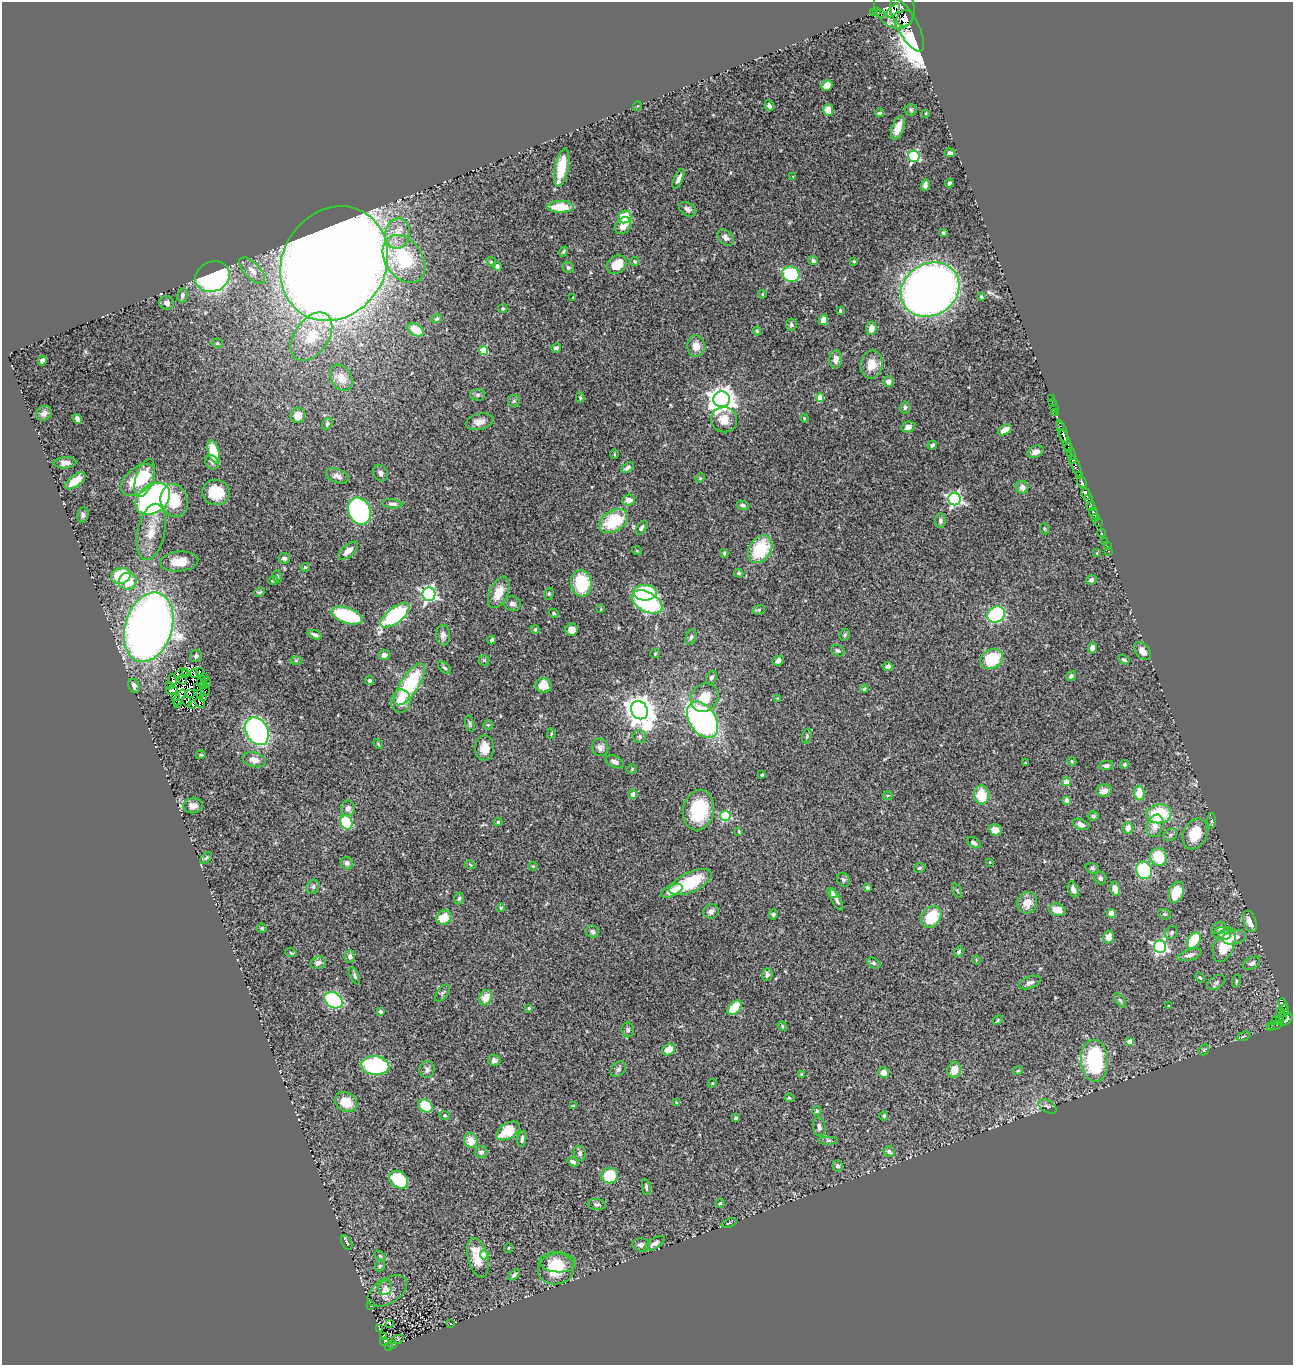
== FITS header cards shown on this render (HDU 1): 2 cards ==
NAXIS1  =                 1291
NAXIS2  =                 1363

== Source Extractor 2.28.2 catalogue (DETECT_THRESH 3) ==
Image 1291 x 1363 px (HDU 1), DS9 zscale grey, 1 PNG px = 1 image px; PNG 1295 x 1367 px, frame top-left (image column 1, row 1363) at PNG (2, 2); each listed source drawn as its Kron ellipse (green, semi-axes under 4 px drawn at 4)
Background 0.542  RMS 0.029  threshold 0.0865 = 3 sigma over >= 5 px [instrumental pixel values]
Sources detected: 402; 6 with non-positive FLUX_AUTO (blend fragments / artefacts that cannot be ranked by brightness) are neither listed nor drawn; the other 396 listed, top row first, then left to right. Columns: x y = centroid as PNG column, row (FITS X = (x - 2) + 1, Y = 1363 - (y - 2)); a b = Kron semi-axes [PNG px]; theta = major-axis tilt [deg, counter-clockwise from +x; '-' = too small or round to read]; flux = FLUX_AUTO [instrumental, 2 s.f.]
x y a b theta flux
894 6 23 19 -57 3100
876 11 3 2 - 14
893 11 9 2 42 440
873 12 2 2 - 4.8
881 14 2 2 - 84
905 18 9 7 40 830
907 25 29 10 -62 990
827 85 5 5 - 29
637 106 5 3 - 1.4
769 106 5 4 - 6
828 110 6 5 - 17
911 110 6 5 - 3.3
879 113 4 3 - 3.3
926 113 3 2 - 1.4
898 128 12 6 69 25
950 153 5 4 - 4.5
914 156 6 5 - 280
562 168 19 7 78 45
793 177 4 3 - 1.3
679 179 10 4 65 8.4
949 183 4 3 - 4.2
925 185 6 4 87 6.1
560 207 13 6 0 42
688 209 9 6 -34 7.3
625 217 6 6 - 58
623 226 9 7 48 17
397 233 15 12 79 30
943 233 4 4 - 3.2
726 237 9 6 -48 7.7
563 251 5 3 - 2.6
404 259 26 18 -56 130
813 261 5 4 - 4.8
854 261 3 3 - 2.7
491 262 5 4 - 2.4
635 262 4 4 - 2.7
334 264 59 51 57 6600
617 265 11 8 36 48
497 266 4 4 - 5.5
568 267 6 5 - 3.4
252 271 16 8 -46 20
791 274 9 7 -23 140
212 277 18 15 20 420
930 290 30 25 31 1800
762 294 4 3 - 1.7
182 296 7 5 81 7.4
981 297 3 3 - 2.4
573 298 3 2 - 1.4
166 303 7 6 - 8
503 309 4 4 - 2.9
840 311 4 3 - 2.8
437 319 5 4 - 3
823 320 5 4 - 15
791 325 6 5 - 3.8
871 328 6 5 - 18
416 330 9 5 -31 31
757 331 4 4 - 3.1
311 337 27 17 55 58
217 343 5 4 - 3.5
696 346 11 9 -85 19
556 348 5 4 - 5.6
484 350 4 4 - 53
836 359 9 6 88 13
42 361 5 4 - 7.1
872 365 14 11 80 31
341 378 14 10 -60 20
888 381 5 5 - 12
478 395 7 6 - 4.2
820 397 4 4 - 34
580 398 5 4 - 2.6
722 399 8 8 - 2200
1051 399 2 2 - 1.7
514 401 6 6 - 3.7
1052 402 3 2 - 5.9
905 407 6 5 - 4.8
1054 408 2 2 - 2.1
1055 412 2 2 - 8.6
44 413 8 7 - 9.8
298 415 8 7 - 17
804 418 4 3 - 1.6
77 419 5 3 - 6.5
724 420 13 12 - 26
479 422 14 8 14 15
327 424 6 4 57 4.1
1060 426 3 2 - 19
908 427 7 5 14 12
1005 430 8 4 29 20
1062 431 12 4 -69 300
1066 441 13 4 -68 560
932 445 5 4 - 5.2
1068 447 3 3 - 85
214 452 12 5 -74 69
1035 452 8 5 23 8.9
614 454 5 3 - 1.7
1071 454 6 3 -70 37
1072 460 4 3 - 62
212 462 8 6 -47 5.3
65 463 11 5 4 11
1076 466 11 3 -68 66
627 468 7 4 36 7.9
380 473 9 6 -58 7.3
1079 475 4 3 - 70
337 476 12 7 -21 10
145 478 19 9 72 44
700 478 5 4 - 2.2
138 480 20 12 42 74
75 481 12 5 37 30
1082 482 6 3 -60 140
1022 487 6 6 - 11
216 492 14 12 -6 47
1086 494 6 4 -75 430
153 499 19 14 37 840
954 499 6 6 - 410
1088 499 3 3 - 55
629 500 6 5 - 14
174 501 16 13 -75 54
392 504 10 4 -7 5.9
743 505 6 4 -12 4.6
1091 506 5 3 - 190
359 511 14 11 -67 310
1093 513 5 3 - 280
83 515 8 5 82 4.4
1095 518 3 3 - 88
614 521 15 10 31 96
940 521 7 5 85 6.7
1098 523 2 2 - 20
642 527 8 4 57 4.3
1045 529 5 3 - 2
151 532 28 13 78 44
1101 533 4 3 - 95
1105 542 3 3 - 27
1107 546 3 2 - 2.1
760 549 15 11 56 94
348 551 12 6 42 16
637 551 5 3 - 1.5
1108 551 3 2 - 13
724 553 4 3 - 2.9
1097 553 4 2 - 1.5
284 558 6 5 - 5.2
179 561 19 10 6 35
305 567 4 4 - 2
739 573 5 4 - 2.5
121 576 10 8 15 85
277 576 6 4 -73 3.1
273 580 5 3 - 2.3
1091 580 6 4 28 4.6
128 581 9 8 - 46
581 583 13 10 -85 98
260 592 6 3 25 2.4
499 592 17 9 65 31
645 593 11 8 -1 120
429 594 7 6 - 510
549 594 6 4 70 2.7
647 602 17 9 -28 270
512 604 8 7 - 8
601 609 4 3 - 1.4
759 610 6 4 22 2.9
554 613 5 4 - 2.5
347 615 16 7 -18 160
395 615 17 7 37 220
996 615 9 7 34 220
149 627 35 23 73 2100
535 629 4 3 - 3
572 630 6 6 - 16
315 635 7 4 -21 6
443 635 10 7 -84 10
845 635 6 5 - 3.4
691 637 8 5 67 4.3
492 640 4 3 - 4.1
1092 648 5 4 - 11
838 651 7 5 -29 4.2
1142 651 10 6 -48 11
655 654 5 4 - 1.8
384 655 6 5 - 9.1
196 656 6 5 - 5.4
992 659 12 9 33 82
296 660 6 4 0 2.8
484 660 5 5 - 2.5
1124 660 6 4 -31 3.2
778 661 6 4 32 8
888 666 4 4 - 7.3
444 668 8 4 -43 3.8
199 672 3 2 - 1.5
181 673 7 4 26 0.25
194 673 4 2 - 0.34
186 674 4 2 - 6.1
1071 676 5 4 - 4.2
205 677 4 2 - 1.4
711 678 7 5 66 5.9
182 679 5 2 - 0.42
173 680 5 2 - 7.6
369 681 4 4 - 4
201 682 5 2 - 3
206 682 2 2 - 2.4
409 684 24 9 57 150
204 685 4 2 - 2.4
543 685 8 7 - 29
134 686 7 5 -64 5.7
169 686 3 2 - 11
198 688 3 2 - 2.5
864 689 4 3 - 3.2
172 690 6 3 2 6
205 691 5 2 - 3.1
200 693 4 2 - 0.56
190 694 3 2 - 3.3
175 696 3 2 - 1.8
180 698 9 3 57 0.8
204 698 4 2 - 3.3
704 698 15 13 52 41
778 698 4 4 - 2.7
187 701 5 2 - 3.5
401 701 11 9 83 26
200 703 5 4 - 4
178 704 3 2 - 48
193 705 2 2 - 4.6
639 710 9 8 - 2900
702 720 20 13 -56 510
470 724 9 4 -76 3.2
488 725 5 4 - 2.4
257 731 15 11 -63 440
551 733 5 4 - 2.2
640 736 6 6 - 4.4
807 736 7 4 76 3.3
378 744 5 4 - 2.2
600 747 9 8 - 9.8
485 748 13 9 88 22
201 755 5 4 - 2.5
254 760 12 7 -15 13
1072 761 4 4 - 2.1
615 762 9 5 -24 9.7
1025 763 3 2 - 1.3
1124 764 4 4 - 3.8
1106 765 7 4 2 5.4
632 769 5 4 - 2.6
762 775 3 3 - 3.1
1066 782 4 4 - 35
1104 791 8 6 10 15
1139 793 7 5 -85 38
633 794 4 4 - 8.4
888 795 5 3 - 1.7
981 795 9 7 -82 56
1067 800 4 4 - 10
193 806 9 7 7 14
348 808 8 7 - 8.9
698 810 20 15 78 110
1159 814 12 9 6 110
725 816 5 5 - 130
1093 816 5 4 - 4.1
1212 821 8 3 90 3.6
346 822 7 6 - 120
498 822 4 4 - 3
1081 824 8 5 -23 8.8
1155 826 11 8 72 17
1128 828 6 5 - 15
995 830 6 5 - 14
739 831 4 3 - 2.2
1195 834 16 11 66 47
1171 835 7 5 36 4.3
974 843 7 5 -33 6.9
1159 857 9 8 - 67
206 858 7 4 45 3.4
990 862 3 2 - 1.2
347 863 6 6 - 5.6
470 864 5 3 - 2
533 866 4 4 - 2
920 868 6 4 27 3.3
1092 868 7 5 -20 4.1
1144 870 9 8 - 160
1100 878 6 6 - 5
843 880 7 6 - 3.8
691 882 23 10 24 85
313 887 7 6 - 4.6
867 888 4 3 - 3.9
1073 889 8 5 -65 8.9
1115 889 7 5 -74 13
957 890 7 3 -64 2.4
672 891 11 5 23 22
1176 892 11 7 65 46
832 893 6 4 -37 11
459 898 6 4 71 3.3
837 900 12 4 -64 6.7
1027 903 11 9 68 24
501 908 4 4 - 2.4
1057 910 8 6 -13 20
711 911 8 7 - 8.4
1112 913 5 4 - 15
773 914 5 4 - 3.1
1165 914 6 5 - 3.1
931 917 11 9 50 73
444 918 8 7 - 37
1250 921 11 6 -70 17
262 928 5 4 - 3
1219 928 7 6 - 8.2
592 932 6 6 - 5.9
1171 933 7 6 - 3.7
1222 934 9 6 -2 10
1108 937 6 5 - 15
1234 937 12 7 13 15
1194 940 9 6 57 77
1224 945 18 10 69 68
1160 947 6 6 - 390
959 952 5 4 - 3.9
291 953 6 3 -19 2.1
1190 955 12 5 17 8.5
350 956 6 5 - 6.2
976 960 4 3 - 1.5
318 963 8 6 14 8
874 963 7 5 -27 3.7
1252 963 9 5 28 6.4
767 974 6 5 - 6.7
355 976 9 4 -66 4.3
1200 978 6 4 -60 2.8
1236 981 6 3 82 2.3
1030 982 11 6 19 6.6
1216 982 9 6 31 5.4
442 993 10 5 52 4.7
486 998 8 6 67 28
334 1000 10 7 -34 220
1120 1000 8 4 -54 4
1283 1005 6 3 -69 68
1168 1006 3 2 - 1.3
529 1008 3 3 - 2.4
734 1008 8 5 46 60
1285 1009 5 3 - 53
380 1012 4 3 - 4.2
1281 1012 5 2 - 27
1282 1017 4 2 - 12
1287 1019 7 4 47 260
998 1020 5 4 - 2.2
1276 1020 3 2 - 11
1280 1020 3 2 - 5.6
1275 1025 6 3 14 3.4
782 1026 5 4 - 2
1271 1027 3 2 - 9.2
628 1030 7 6 - 5.2
1243 1036 7 3 21 2.6
1130 1042 4 4 - 21
669 1050 7 5 30 28
1204 1050 6 5 - 2.9
494 1060 6 5 - 6.9
1095 1061 21 13 -86 190
375 1066 14 9 -5 210
427 1069 8 7 - 7.7
618 1069 9 6 45 5.4
954 1070 8 6 77 23
1018 1071 5 4 - 2.3
884 1073 5 5 - 16
801 1074 3 3 - 1.9
712 1083 4 4 - 1.8
789 1098 5 4 - 2.2
346 1102 12 9 -31 36
677 1103 4 4 - 1.9
426 1106 7 6 - 65
573 1106 3 3 - 1.7
1047 1106 10 5 -31 5.8
817 1111 4 4 - 3.2
445 1115 5 4 - 2.4
884 1116 4 4 - 3.4
736 1118 4 3 - 3.1
819 1127 9 6 -78 7.7
508 1131 13 7 31 53
522 1139 8 4 81 5.7
471 1140 8 6 -67 26
828 1140 10 4 0 4.2
481 1152 6 5 - 5.1
889 1152 6 5 - 6.8
580 1153 7 6 - 5.2
573 1162 6 4 -34 4.2
838 1166 6 5 - 6.4
610 1176 8 7 - 74
399 1180 10 8 -39 100
646 1187 8 3 -81 4.5
720 1203 4 3 - 1.9
597 1204 9 5 -6 5
729 1223 8 3 18 2.4
347 1243 8 5 -61 4.9
654 1244 12 5 32 8
641 1245 9 6 -5 8.4
508 1248 5 3 - 1.6
484 1255 4 4 - 33
380 1256 6 4 -44 2.6
478 1258 20 10 -76 50
557 1262 18 10 -4 38
380 1266 6 4 49 3
556 1269 18 15 13 57
514 1275 7 3 42 4.7
385 1288 8 6 60 6.1
387 1291 22 12 31 25
371 1306 3 2 - 1.2
389 1324 3 3 - 4
451 1324 3 2 - 0.97
379 1328 2 2 - 1.4
383 1336 3 2 - 6.9
397 1340 6 4 20 1.7
384 1342 4 3 - 14
393 1344 4 3 - 4.8
388 1346 3 3 - 43
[6 non-positive-flux detections neither listed nor drawn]